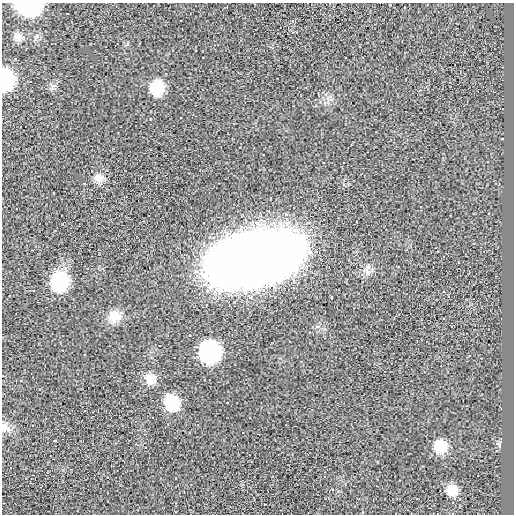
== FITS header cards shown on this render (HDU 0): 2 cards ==
NAXIS1  =                  512 / length of data axis 1
NAXIS2  =                  512 / length of data axis 2

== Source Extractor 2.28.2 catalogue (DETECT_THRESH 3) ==
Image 512 x 512 px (HDU 0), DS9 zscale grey, 1 PNG px = 1 image px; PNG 516 x 516 px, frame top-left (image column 1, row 512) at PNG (2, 3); no overlay
Background -6.18e-05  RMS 0.0046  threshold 0.0137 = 3 sigma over >= 5 px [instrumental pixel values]
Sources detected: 15; all 15 listed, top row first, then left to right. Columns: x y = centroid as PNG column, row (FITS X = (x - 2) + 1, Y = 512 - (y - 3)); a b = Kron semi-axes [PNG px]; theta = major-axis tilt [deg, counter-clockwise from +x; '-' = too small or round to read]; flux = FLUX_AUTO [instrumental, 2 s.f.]
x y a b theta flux
29 6 15 9 -2 73
18 37 11 9 -51 1.5
5 79 15 9 -87 46
157 88 13 13 - 10
98 178 13 12 - 2.3
84 183 3 2 - 0.27
255 258 70 36 14 460
60 282 15 14 - 27
114 316 17 14 -29 3.8
210 351 15 13 -82 62
150 379 14 12 -33 3.5
172 403 14 13 - 12
4 427 14 10 -63 2
440 446 14 13 - 5.9
452 490 12 11 - 4.2
At the frame edge (FLAGS 8, measured only in part): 3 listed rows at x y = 29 6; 5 79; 4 427